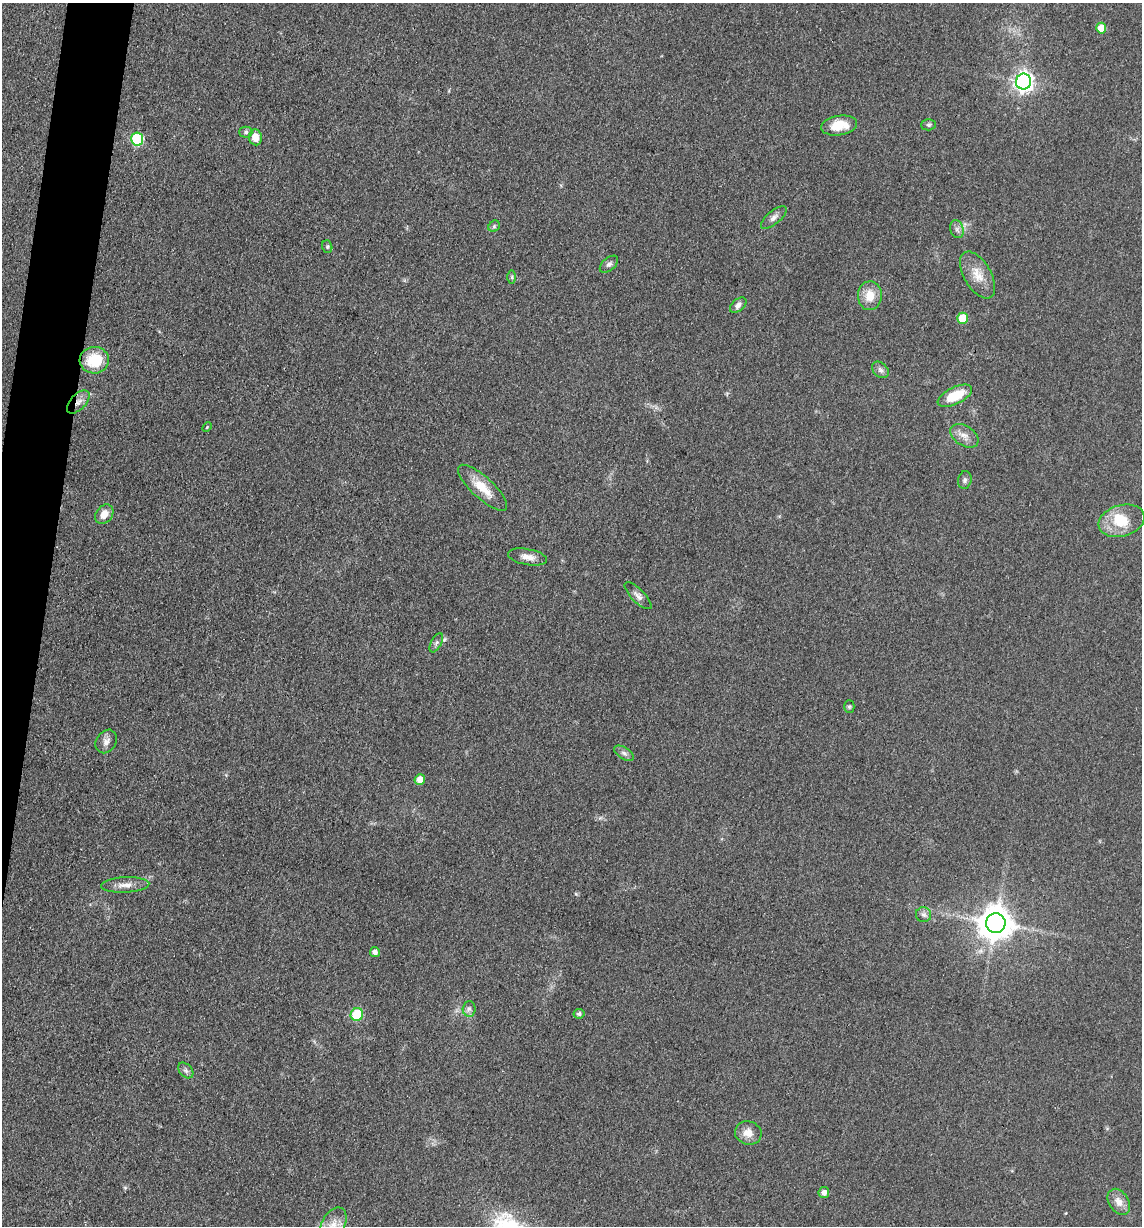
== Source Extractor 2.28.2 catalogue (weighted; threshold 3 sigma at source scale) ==
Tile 7 of 4 x 4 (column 3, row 2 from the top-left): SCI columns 2526-3665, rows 2456-3679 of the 4932 x 4909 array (HDU 1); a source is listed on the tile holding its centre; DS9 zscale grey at full resolution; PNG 1144 x 1228 px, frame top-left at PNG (2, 3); each listed source drawn as its Kron ellipse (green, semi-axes under 4 px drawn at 4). Shown black and unused: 3% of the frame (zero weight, under 3 of 4 exposures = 1% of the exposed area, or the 3 px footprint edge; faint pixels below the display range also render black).
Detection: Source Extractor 2.28.2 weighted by HDU 2 'WHT'; one run over the whole footprint, this tile lists its part. Background 0.103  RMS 0.0072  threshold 0.0324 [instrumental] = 3 sigma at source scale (4.5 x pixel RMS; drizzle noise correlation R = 1.50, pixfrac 1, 0.05/0.05 arcsec/px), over >= 5 px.
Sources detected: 47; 1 inside a brighter object's white glare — neither listed nor drawn; the other 46 listed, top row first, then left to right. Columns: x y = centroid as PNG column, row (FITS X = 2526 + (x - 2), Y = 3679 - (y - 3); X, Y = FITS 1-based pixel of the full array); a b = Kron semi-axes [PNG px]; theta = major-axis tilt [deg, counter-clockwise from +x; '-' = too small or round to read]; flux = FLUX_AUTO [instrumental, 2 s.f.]
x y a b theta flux
1101 28 5 5 - 13
1023 82 8 7 - 360
839 125 18 9 9 14
929 125 7 5 1 1.5
246 132 6 5 - 1.5
255 137 8 6 -85 8.2
137 139 6 6 - 66
774 218 15 6 40 3.6
494 226 6 5 - 1.4
957 229 9 6 -75 2.8
327 247 6 5 - 1.2
609 264 11 6 40 2.4
977 275 26 13 -60 13
512 277 7 4 -90 1.2
870 296 14 12 88 12
738 305 9 6 40 2.9
963 318 5 5 - 20
94 360 15 13 7 27
880 370 9 7 -43 2.7
955 396 18 8 26 21
78 402 14 7 46 5.5
207 427 5 3 - 0.79
964 436 15 10 -34 6.2
965 480 9 7 80 2.2
483 488 32 11 -43 16
104 514 10 8 52 7.3
1122 521 23 15 16 21
528 557 20 8 -10 6.5
638 596 18 6 -45 3.9
436 643 10 5 62 2.3
849 707 6 5 - 1.2
106 741 12 10 57 4.4
624 753 11 6 -32 2.6
420 780 5 5 - 8
125 885 24 7 3 6.8
923 915 7 7 - 2.5
996 923 10 9 - 1600
375 952 5 5 - 3.6
469 1009 8 6 88 2.4
579 1014 5 5 - 1.9
357 1015 6 6 - 46
186 1070 9 6 -49 2.2
748 1133 13 11 -17 7.9
824 1193 5 5 - 3.9
1119 1202 14 9 -57 6.9
333 1224 18 11 63 9.6
Overlapping masked pixels (flux is a lower limit): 1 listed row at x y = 78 402
Isophote crosses this tile's border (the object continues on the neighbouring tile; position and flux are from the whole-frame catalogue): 1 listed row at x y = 333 1224